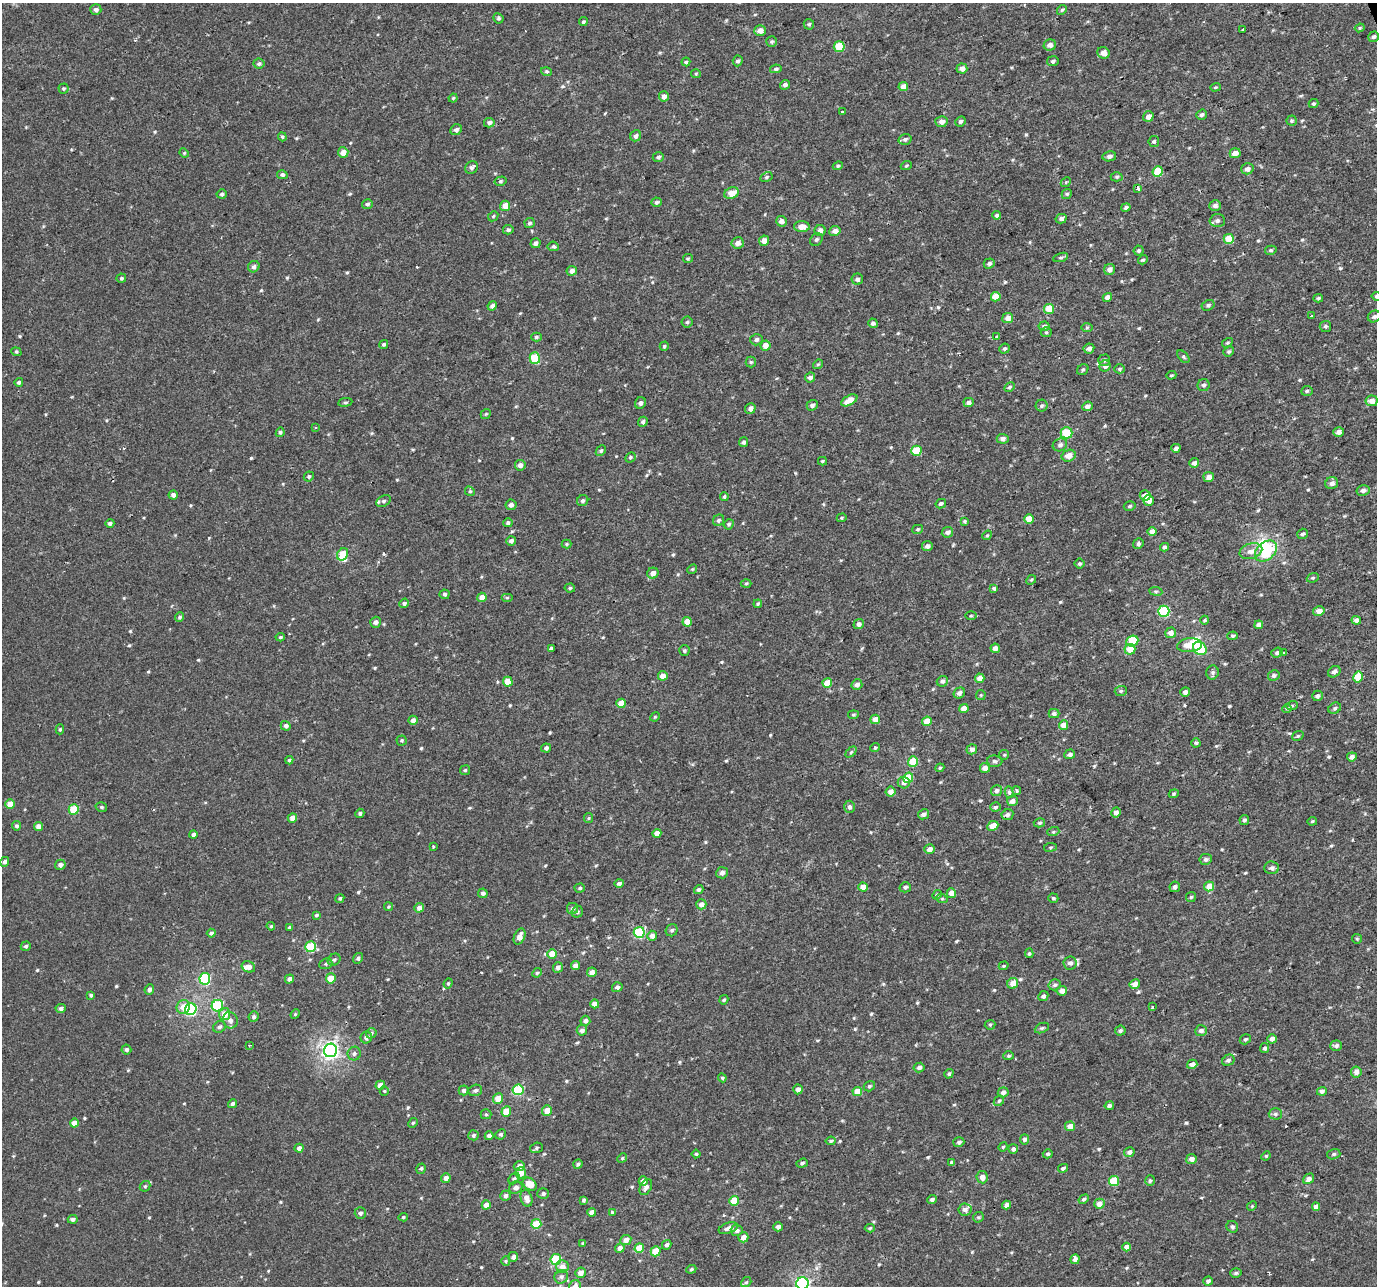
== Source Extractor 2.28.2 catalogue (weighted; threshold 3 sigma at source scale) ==
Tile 10 of 4 x 4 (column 2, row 3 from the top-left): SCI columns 1378-2752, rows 1364-2647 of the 5568 x 5368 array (HDU 1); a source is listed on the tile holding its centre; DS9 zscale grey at full resolution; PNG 1379 x 1288 px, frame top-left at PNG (2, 3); each listed source drawn as its Kron ellipse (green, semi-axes under 4 px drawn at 4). Shown black and unused: <1% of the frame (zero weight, under 2 of 3 exposures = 3% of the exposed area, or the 3 px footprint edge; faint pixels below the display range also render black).
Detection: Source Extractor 2.28.2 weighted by HDU 2 'WHT'; one run over the whole footprint, this tile lists its part. Background 5.10e-04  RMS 0.0032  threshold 0.0145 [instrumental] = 3 sigma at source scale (4.5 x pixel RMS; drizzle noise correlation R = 1.50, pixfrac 1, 0.0396/0.0396 arcsec/px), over >= 5 px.
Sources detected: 603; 2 inside a brighter object's white glare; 2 cosmic-ray / hot-pixel residue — neither listed nor drawn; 5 inside a brighter listed object's ellipse — not listed separately; of the other 594, all 500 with FLUX_AUTO >= 0.36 (the completeness limit of this list) listed and drawn (94 fainter detections not listed), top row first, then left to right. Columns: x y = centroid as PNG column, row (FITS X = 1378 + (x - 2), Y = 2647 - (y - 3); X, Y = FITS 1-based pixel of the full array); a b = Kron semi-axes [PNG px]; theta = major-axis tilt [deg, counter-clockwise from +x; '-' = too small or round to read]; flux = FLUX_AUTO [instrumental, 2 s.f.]
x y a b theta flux
96 10 5 5 - 1
1062 10 5 4 - 0.42
498 18 5 5 - 0.51
583 22 4 4 - 0.49
809 24 5 5 - 0.54
1360 28 5 4 - 0.4
1243 30 3 3 - 6.6
760 31 5 5 - 2.1
1374 37 6 5 - 0.74
772 42 5 5 - 0.51
1050 45 6 5 - 1.4
839 47 5 5 - 8.8
1103 53 6 5 - 2.2
738 61 5 5 - 0.72
1053 61 6 5 - 0.73
686 62 4 4 - 0.4
259 64 5 5 - 0.63
776 69 6 4 10 0.63
962 69 5 5 - 1.6
546 72 5 3 - 0.41
696 74 5 4 - 0.39
785 85 5 4 - 0.92
903 87 4 4 - 2.3
1215 87 5 4 - 0.36
63 88 5 5 - 0.5
664 96 5 5 - 1.9
453 98 4 4 - 0.37
1313 104 5 4 - 0.54
842 112 3 3 - 0.82
1202 115 5 5 - 0.73
1148 116 5 5 - 1.8
960 121 5 5 - 0.76
1292 121 5 5 - 0.48
941 122 6 5 - 1.4
489 123 5 4 - 0.95
456 130 6 5 - 1
636 136 6 5 - 1
282 137 4 3 - 0.4
905 139 6 5 - 0.72
1154 142 5 5 - 0.62
343 152 5 5 - 2.4
184 153 5 4 - 0.37
1235 153 5 5 - 2
1109 156 7 5 9 0.99
658 157 5 5 - 0.73
838 166 5 4 - 0.46
906 166 6 4 19 0.4
471 168 7 5 46 0.84
1247 169 6 5 - 1.3
1158 171 5 5 - 10
282 175 5 4 - 0.73
766 177 6 4 28 0.49
1117 177 6 4 2 0.48
500 181 6 4 16 0.52
1066 182 5 4 - 0.38
1138 188 4 3 - 8.8
732 193 7 5 23 4.2
222 194 5 4 - 0.65
1067 194 5 4 - 0.49
656 202 5 4 - 0.6
367 204 5 5 - 0.71
505 206 5 5 - 3.4
1215 206 6 5 - 1.1
1126 207 5 4 - 0.69
997 215 4 4 - 0.61
493 216 6 4 46 0.36
1061 219 5 4 - 1
781 221 5 5 - 1.4
1217 221 7 6 - 1.1
530 223 5 5 - 0.66
802 227 8 5 -2 2.6
508 230 5 4 - 0.66
820 230 5 5 - 1.6
835 231 6 5 - 1.6
816 239 7 5 44 0.68
1229 239 5 5 - 7.6
764 241 5 5 - 1.9
535 243 5 5 - 1.2
738 243 6 5 - 1.7
553 246 5 4 - 0.58
1271 250 6 4 14 0.51
1138 251 5 5 - 0.49
1061 257 8 3 19 0.54
688 258 5 4 - 0.39
1143 260 5 4 - 0.46
989 263 6 5 - 0.83
254 267 6 5 - 0.91
1109 269 6 5 - 1.3
572 271 5 5 - 1.4
121 278 5 4 - 0.51
857 279 6 5 - 0.94
1376 296 5 4 - 0.47
996 297 5 4 - 5.4
1107 297 5 4 - 1.7
1318 298 5 4 - 0.5
1208 305 7 5 28 0.67
492 306 5 4 - 1.1
1049 309 5 5 - 6.3
1312 316 3 2 - 0.55
1374 316 7 5 28 0.76
1008 318 5 5 - 1.9
687 322 5 5 - 0.54
873 323 5 4 - 0.84
1044 326 5 5 - 0.83
1325 326 6 5 - 0.64
1087 327 6 4 1 0.44
1046 332 5 5 - 0.43
536 337 5 4 - 0.52
997 337 4 3 - 0.4
756 340 6 5 - 0.91
1227 343 6 3 31 0.39
384 344 5 4 - 0.5
765 345 5 5 - 2.8
664 346 4 4 - 0.46
1089 348 5 5 - 1.1
1004 349 5 4 - 0.58
1229 351 5 5 - 0.55
16 352 5 4 - 0.46
1183 357 7 4 -46 0.51
535 358 6 5 - 11
1104 360 6 5 - 0.94
751 362 5 5 - 0.51
818 364 5 4 - 0.39
1105 366 5 5 - 1.3
1119 369 5 4 - 0.45
1083 370 6 5 - 0.5
1171 375 5 3 - 0.37
810 377 5 5 - 1.2
19 382 4 4 - 0.64
1204 385 6 6 - 0.7
1009 387 5 4 - 0.52
1307 391 6 5 - 0.5
849 400 9 5 29 3.6
1372 401 6 5 - 2.5
345 402 7 3 8 0.43
969 402 5 4 - 1.2
640 403 6 5 - 0.93
812 405 6 5 - 0.79
1042 406 6 6 - 0.63
1087 406 5 4 - 0.96
750 408 5 5 - 1.2
486 414 5 4 - 0.44
643 422 5 4 - 0.87
315 428 3 2 - 0.59
280 432 5 4 - 0.55
1339 432 5 5 - 1.5
1066 433 6 5 - 6.6
1003 439 6 5 - 0.97
743 442 5 4 - 0.69
1060 445 7 6 - 0.86
1176 448 4 4 - 0.9
601 451 6 4 49 0.52
916 451 5 5 - 9
1069 456 7 6 - 2.3
630 457 5 4 - 0.5
822 461 4 4 - 0.38
1194 463 5 4 - 1.2
520 465 5 5 - 1.3
309 476 5 4 - 0.55
1209 477 5 5 - 1.9
1332 483 6 6 - 1.5
1363 490 6 5 - 1.1
470 491 5 4 - 0.41
173 495 4 4 - 1
1145 495 5 5 - 2.4
724 496 4 3 - 0.4
1148 500 5 5 - 2.1
384 501 8 5 27 0.75
583 501 6 5 - 0.75
941 504 5 4 - 0.65
511 505 5 5 - 1.2
1130 506 6 4 16 0.47
842 518 5 4 - 0.39
1029 519 5 5 - 5.1
719 520 6 5 - 0.62
965 521 4 3 - 0.42
110 523 4 4 - 0.71
508 523 5 4 - 0.69
729 524 5 5 - 0.52
918 529 5 4 - 0.44
947 532 6 5 - 1.1
1152 532 4 4 - 2.7
1303 534 6 5 - 0.66
987 535 5 4 - 0.36
511 541 5 4 - 1
566 544 5 4 - 0.4
1138 544 6 5 - 0.58
927 546 5 5 - 1.1
1165 547 4 4 - 0.88
1251 551 11 7 17 2.1
1266 551 12 8 43 15
343 554 6 5 - 7.2
1080 564 5 5 - 0.53
692 569 5 4 - 0.39
653 573 6 5 - 1.8
1313 578 6 4 20 0.42
1031 580 5 4 - 0.44
746 583 5 3 - 0.36
570 588 5 4 - 0.44
994 588 4 3 - 1.8
1156 591 7 3 -7 0.41
445 594 5 5 - 0.66
482 597 5 4 - 2.9
507 598 6 4 0 0.4
404 603 5 4 - 0.61
758 604 4 3 - 0.43
1164 611 5 5 - 22
1319 611 6 5 - 2
971 616 5 3 - 0.37
180 617 5 4 - 0.62
1205 620 4 4 - 0.38
1356 620 4 4 - 1.3
375 622 5 5 - 1.2
687 622 5 4 - 3.9
859 624 5 4 - 1.1
1259 625 4 4 - 2.1
1171 633 5 5 - 2.1
1233 636 5 4 - 0.45
280 637 4 4 - 0.47
1132 641 6 5 - 9.2
1189 645 12 7 5 4.6
551 648 3 3 - 3
995 648 5 4 - 1.7
1200 648 7 6 - 12
1130 649 5 5 - 4.8
684 651 5 5 - 0.58
1277 652 6 5 - 0.89
1283 653 4 3 - 0.47
1212 672 7 6 - 0.73
1334 672 7 5 31 1
663 676 5 4 - 2.5
1274 676 6 5 - 0.77
1358 677 6 5 - 6.7
980 678 4 4 - 2.4
942 681 6 5 - 0.93
508 682 5 5 - 4.7
827 683 5 4 - 5
857 685 5 5 - 1.3
1121 691 6 5 - 0.6
1185 692 5 4 - 1
959 693 6 5 - 1.2
981 695 5 4 - 0.4
1317 696 5 5 - 0.73
621 703 4 4 - 3.3
1292 706 6 3 19 0.4
964 708 4 4 - 2.9
1335 708 7 5 34 0.6
1287 709 5 4 - 0.44
1054 714 5 4 - 0.75
853 715 5 3 - 0.42
655 717 5 4 - 0.37
875 719 5 4 - 2.7
413 720 4 4 - 1.4
927 721 5 4 - 4.5
1064 725 5 4 - 3.7
286 726 5 4 - 0.96
60 729 5 4 - 0.47
1298 736 6 4 22 0.48
402 740 5 5 - 0.41
1196 743 4 4 - 0.52
546 748 5 4 - 0.81
875 748 5 4 - 0.42
972 749 5 5 - 1.1
851 752 6 4 46 0.41
1070 754 5 4 - 0.95
1004 755 5 4 - 0.38
1352 757 5 4 - 1.4
289 760 4 4 - 0.44
913 761 5 5 - 7.5
995 761 7 5 -5 0.75
940 768 4 3 - 0.37
985 768 5 5 - 2.5
465 770 5 5 - 0.48
908 778 5 5 - 9.3
904 782 6 6 - 1
996 791 5 5 - 0.85
1017 791 4 3 - 0.46
891 792 5 5 - 2
1009 792 6 4 -78 0.75
1174 794 5 4 - 0.41
1012 801 5 5 - 1.4
10 804 5 4 - 3.5
101 807 6 4 -16 0.51
849 807 6 5 - 0.85
995 807 5 4 - 0.6
74 809 5 5 - 10
1116 812 5 4 - 1.4
360 813 4 4 - 0.58
923 814 6 5 - 1.2
1007 815 6 5 - 1
292 818 5 4 - 2
589 818 5 4 - 0.37
1244 820 5 4 - 0.62
1312 821 5 3 - 0.38
1039 823 6 4 15 0.51
16 826 5 4 - 0.62
993 826 6 4 24 4.6
39 827 4 4 - 2.4
1053 832 6 4 18 0.42
657 833 4 4 - 2.3
193 835 4 4 - 0.97
433 847 3 3 - 0.49
1050 847 6 3 8 0.37
929 849 5 4 - 1.8
1206 859 6 5 - 0.76
5 862 5 4 - 0.85
60 865 5 5 - 1
1272 868 7 6 - 1.1
722 873 6 5 - 1.3
619 883 4 4 - 0.79
1209 886 5 5 - 4.9
863 887 4 4 - 3.2
905 887 5 5 - 0.67
1175 887 5 5 - 0.92
580 888 5 4 - 0.47
699 890 5 4 - 0.7
483 893 5 4 - 0.93
951 893 5 4 - 2.9
937 895 5 4 - 0.42
1191 897 5 5 - 0.44
340 898 5 4 - 0.5
1053 898 5 4 - 0.49
942 899 6 3 -18 0.37
701 904 5 5 - 1.8
389 907 4 4 - 0.4
419 908 5 4 - 1.8
572 908 5 5 - 0.87
577 912 6 5 - 0.66
316 915 4 3 - 0.46
271 926 4 4 - 0.38
289 927 4 4 - 0.42
672 930 6 5 - 0.68
639 932 5 5 - 19
211 933 4 4 - 0.8
652 936 5 4 - 1.6
519 937 8 5 68 2
1357 939 5 4 - 0.38
26 946 5 4 - 0.59
311 947 5 5 - 13
1029 953 5 4 - 0.46
552 954 5 4 - 4.1
358 958 5 4 - 0.81
334 960 7 5 36 0.68
1070 963 7 6 - 1.2
326 964 7 5 21 0.52
576 966 5 4 - 2
1004 966 5 4 - 0.38
248 967 7 5 -25 1.4
558 967 5 5 - 1.3
592 972 5 4 - 1.7
537 973 5 4 - 0.5
331 978 5 5 - 4.2
205 979 6 5 - 23
289 979 5 4 - 1.1
448 983 5 4 - 0.46
1013 983 5 5 - 3
1135 984 5 4 - 1.8
1055 985 6 5 - 0.71
617 987 5 5 - 0.85
149 989 5 5 - 1.2
1062 991 5 4 - 1.7
91 995 4 3 - 0.65
1043 996 5 4 - 0.83
724 1000 5 4 - 0.43
595 1004 4 4 - 2.5
217 1006 6 5 - 22
183 1007 7 6 - 3.4
1152 1007 3 3 - 0.45
61 1008 5 4 - 0.89
191 1009 6 5 - 37
225 1014 6 5 - 3.2
295 1014 5 4 - 0.42
254 1017 5 5 - 0.7
230 1020 8 7 - 1.5
585 1021 5 5 - 0.99
990 1025 5 5 - 0.43
219 1027 6 5 - 0.84
1042 1028 7 4 24 0.53
582 1030 5 5 - 1.2
1120 1031 5 5 - 0.66
1201 1031 6 5 - 1.3
371 1033 6 4 47 0.53
366 1037 6 5 - 1.3
1245 1039 6 5 - 0.55
1272 1039 4 4 - 1.5
249 1045 3 2 - 0.42
1336 1046 6 5 - 0.86
1265 1048 5 4 - 0.71
126 1049 5 5 - 0.77
330 1050 7 6 - 98
354 1054 7 6 - 0.86
1009 1056 5 4 - 0.49
1228 1060 6 5 - 0.83
1192 1064 5 4 - 1.9
919 1068 5 5 - 0.92
1356 1072 5 5 - 2.1
949 1074 5 4 - 0.59
722 1078 4 4 - 0.4
380 1085 5 4 - 2.2
869 1086 6 5 - 0.54
798 1089 5 4 - 1.5
463 1090 5 5 - 0.89
475 1090 7 5 17 0.81
518 1090 5 5 - 18
384 1091 5 4 - 0.37
857 1091 5 4 - 3.8
1322 1091 5 4 - 1
1003 1092 5 5 - 1.3
498 1099 5 5 - 3.9
999 1101 6 4 45 0.5
233 1104 4 4 - 1
1109 1106 4 4 - 0.88
547 1110 5 5 - 2.8
506 1111 5 4 - 4.8
486 1114 5 5 - 0.45
1275 1114 6 5 - 0.71
74 1123 4 4 - 2.8
413 1123 5 4 - 0.42
1070 1126 5 4 - 2.8
501 1134 5 5 - 0.68
473 1135 5 5 - 0.68
489 1136 4 4 - 1.2
1024 1139 5 4 - 1
831 1141 5 4 - 0.5
959 1142 5 5 - 0.82
1003 1147 5 4 - 0.36
299 1148 4 4 - 1.2
536 1148 6 5 - 0.63
1013 1149 5 4 - 0.95
1129 1152 5 5 - 1.2
696 1154 4 4 - 0.41
1048 1154 5 4 - 0.6
1334 1154 7 5 16 0.56
1266 1156 5 4 - 0.36
622 1158 5 4 - 0.45
1191 1159 5 5 - 1.6
951 1162 4 3 - 0.56
802 1163 6 4 19 0.68
578 1164 5 4 - 0.56
519 1166 5 5 - 1.4
1063 1168 5 4 - 0.74
421 1169 5 4 - 0.5
521 1173 5 5 - 2.8
982 1177 6 5 - 1.8
446 1178 5 4 - 1.5
514 1178 6 4 47 0.58
1309 1179 6 4 38 1.4
643 1181 5 4 - 2.2
1114 1181 5 5 - 11
1150 1181 5 4 - 0.62
530 1184 8 5 -36 4.4
145 1186 6 5 - 0.52
516 1187 7 6 - 1.3
646 1187 8 5 62 1.3
543 1194 6 5 - 0.64
505 1196 5 5 - 0.9
526 1198 8 5 -72 2.1
1084 1199 5 4 - 0.55
584 1200 4 4 - 0.53
932 1200 5 4 - 0.78
734 1201 5 5 - 6.9
1099 1204 5 5 - 2.2
486 1205 5 4 - 2.2
1007 1205 4 4 - 1.3
1252 1206 5 4 - 0.38
1316 1207 4 4 - 1.8
965 1209 6 6 - 1.1
592 1212 4 4 - 1.3
612 1212 3 3 - 1
360 1213 5 5 - 0.79
403 1217 5 4 - 0.42
978 1217 5 5 - 0.49
73 1219 5 4 - 0.94
536 1224 5 5 - 7
778 1227 5 4 - 0.97
1232 1227 6 5 - 0.73
728 1228 10 5 19 1.4
870 1228 5 4 - 0.41
737 1230 6 5 - 1.2
743 1237 5 5 - 2.1
626 1240 5 5 - 2
583 1243 3 3 - 0.44
667 1245 5 4 - 0.84
1127 1247 4 4 - 2.3
620 1248 5 4 - 1.5
639 1248 5 4 - 6.1
656 1251 5 5 - 7.3
513 1257 5 5 - 1.4
556 1259 5 5 - 16
1075 1259 5 4 - 1.1
506 1261 5 4 - 0.39
562 1267 6 6 - 2.2
691 1269 5 4 - 0.44
580 1273 5 5 - 2
1236 1273 6 4 17 0.62
561 1277 7 6 - 0.94
1208 1281 4 4 - 0.85
746 1282 5 4 - 0.49
802 1283 6 6 - 50
575 1286 6 5 - 1.7
Overlapping masked pixels (flux is a lower limit): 1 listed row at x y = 1138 188
Isophote crosses this tile's border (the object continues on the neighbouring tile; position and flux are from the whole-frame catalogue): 3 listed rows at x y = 1376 296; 802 1283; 575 1286